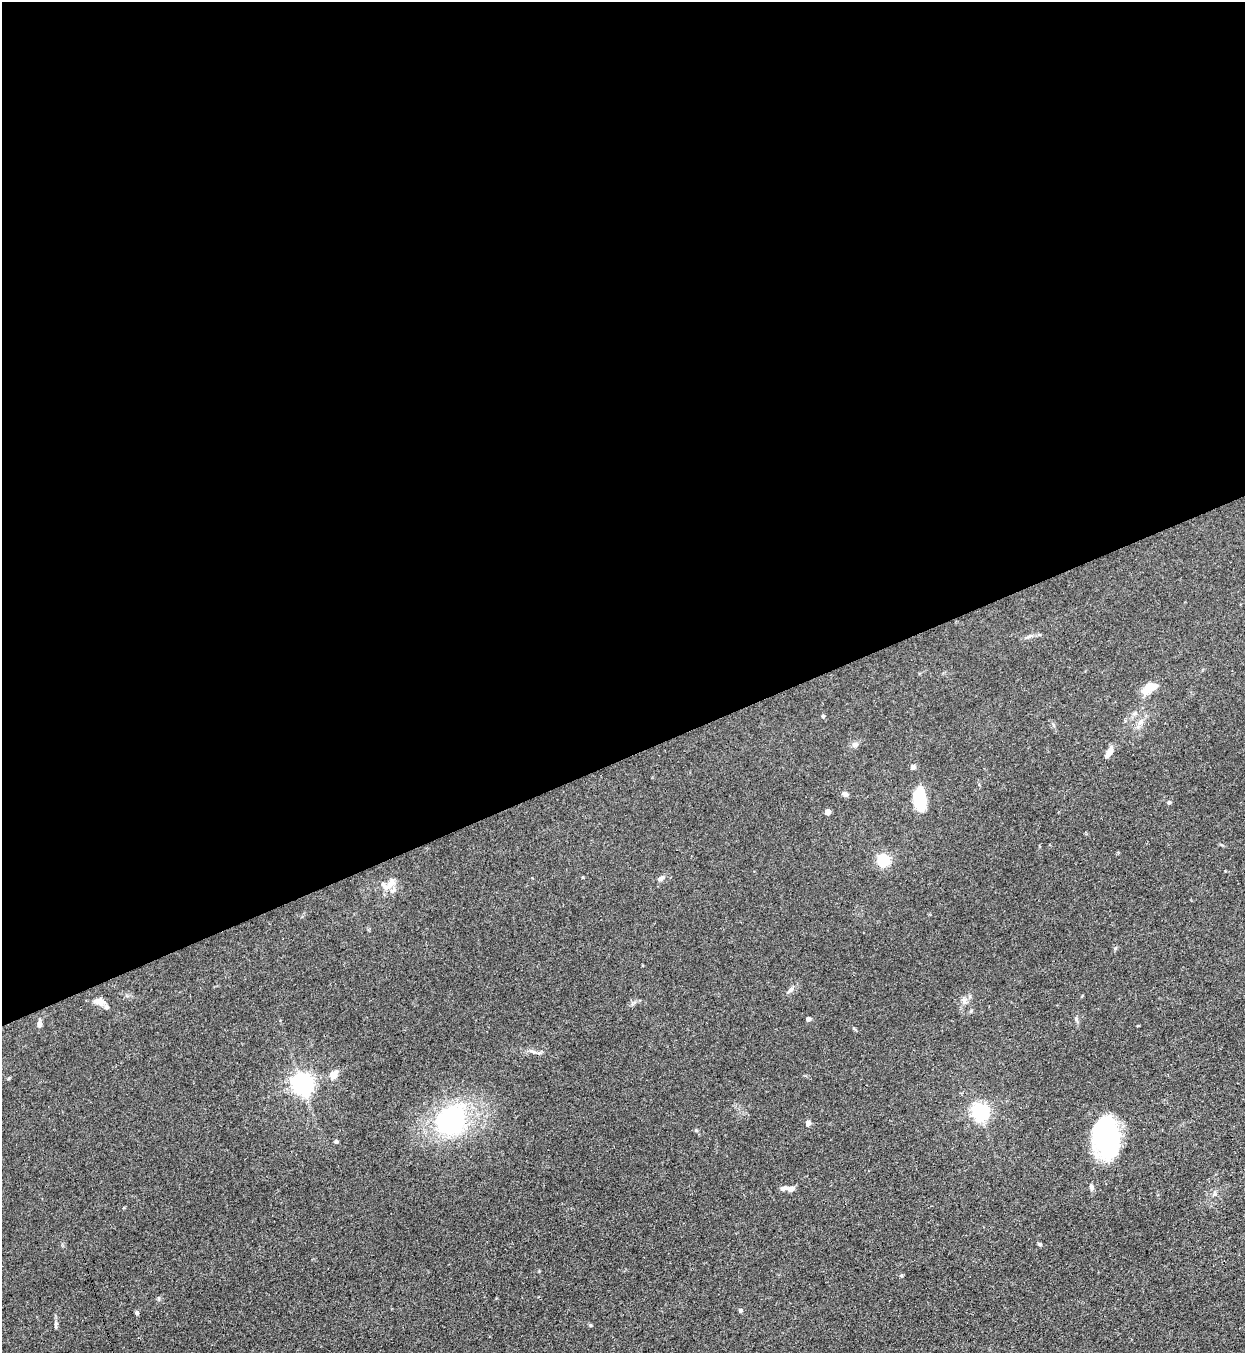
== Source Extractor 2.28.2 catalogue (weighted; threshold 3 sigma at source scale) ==
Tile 2 of 4 x 4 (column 2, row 1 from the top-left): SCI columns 1551-2793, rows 4090-5440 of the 5457 x 5478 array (HDU 1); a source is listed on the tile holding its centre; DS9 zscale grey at full resolution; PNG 1247 x 1355 px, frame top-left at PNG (2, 2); no overlay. Shown black and unused: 56% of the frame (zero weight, under 3 of 4 exposures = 5% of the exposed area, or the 3 px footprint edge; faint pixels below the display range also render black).
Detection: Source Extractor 2.28.2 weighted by HDU 2 'WHT'; one run over the whole footprint, this tile lists its part. Background 0.0726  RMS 0.0059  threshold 0.0264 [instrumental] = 3 sigma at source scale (4.5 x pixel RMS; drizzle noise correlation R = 1.50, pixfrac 1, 0.05/0.05 arcsec/px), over >= 5 px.
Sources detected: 40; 1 inside a brighter object's white glare — not listed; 4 inside a brighter listed object's ellipse — not listed separately; the other 35 listed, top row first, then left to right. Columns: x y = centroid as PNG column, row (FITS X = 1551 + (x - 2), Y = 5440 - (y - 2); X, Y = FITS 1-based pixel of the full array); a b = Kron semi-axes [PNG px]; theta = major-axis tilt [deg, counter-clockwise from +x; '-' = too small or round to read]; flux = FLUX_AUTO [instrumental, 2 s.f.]
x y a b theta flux
1029 636 7 4 19 1.1
1150 686 11 6 12 11
823 716 4 4 - 0.94
1140 722 8 6 45 2
855 745 8 6 35 1.7
1109 752 15 6 58 4.4
913 767 6 6 - 1.5
845 794 8 6 -30 1.6
1169 802 5 4 - 0.98
922 805 18 11 -51 14
827 812 4 4 - 4.9
883 860 5 5 - 77
661 878 10 5 35 2
390 885 13 10 25 5.5
790 990 11 6 45 2.1
964 1000 10 5 -63 1.8
100 1001 12 10 -43 3.8
808 1019 4 4 - 2.4
39 1024 8 6 87 2
533 1051 11 3 -15 1.6
333 1075 10 9 - 4.4
9 1078 5 3 - 0.54
302 1084 7 7 - 370
980 1112 6 6 - 200
450 1120 30 25 56 87
808 1123 7 6 - 1.6
1108 1140 35 22 -82 87
336 1142 4 3 - 1.4
1091 1187 8 6 -75 1.5
790 1189 10 6 -2 2.6
1040 1244 5 4 - 0.99
740 1310 4 4 - 1.3
137 1313 6 5 - 0.94
56 1325 9 4 81 1.3
590 1325 5 4 - 0.62
Unlisted compact peaks at least as high as the median listed source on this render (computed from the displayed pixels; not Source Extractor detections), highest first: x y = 696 1130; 1115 948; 1076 1019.